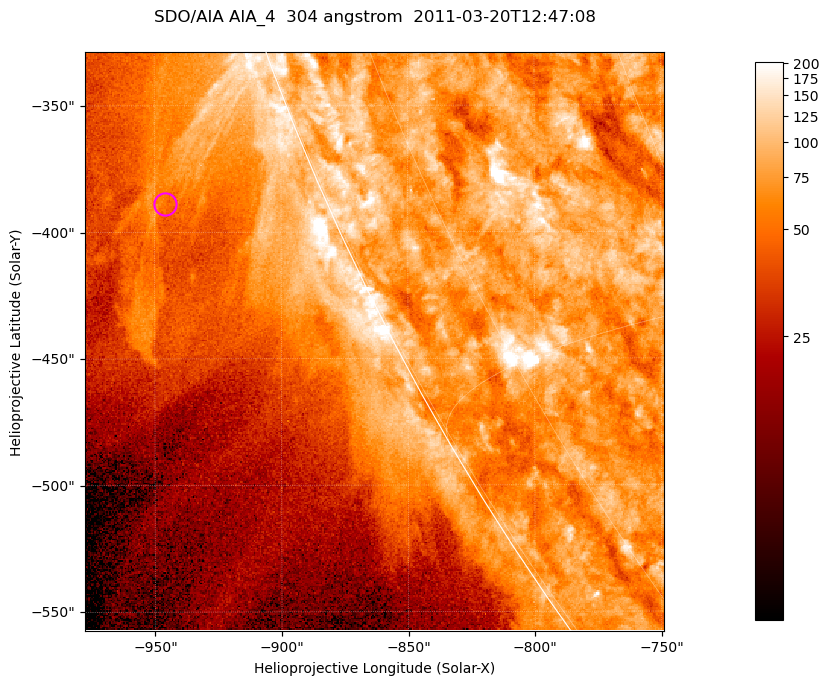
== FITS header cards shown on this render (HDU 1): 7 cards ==
TELESCOP= 'SDO/AIA '           / For AIA: SDO/AIA
INSTRUME= 'AIA_4   '           / For AIA: AIA_ATA1, AIA_ATA2, AIA_ATA3 or AIA_AT
WAVELNTH=                  304 / [angstrom] Wavelength
WAVEUNIT= 'angstrom'           / Wavelength unit: angstrom
DATE-OBS= '2011-03-20T12:47:08.123' / [ISO] Date when observation started; ISO 8
CTYPE1  = 'HPLN-TAN'           / CTYPE1; Typically HPLN
CTYPE2  = 'HPLT-TAN'           / CTYPE2; Typically HPLT

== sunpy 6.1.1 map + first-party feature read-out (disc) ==
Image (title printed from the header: SDO/AIA AIA_4  304 angstrom  2011-03-20T12:47:08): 381 x 381 px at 0.6 arcsec/px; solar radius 964 arcsec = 1606 px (partial field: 0.8% of the solar disc is inside the frame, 45% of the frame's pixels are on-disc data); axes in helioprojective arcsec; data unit not stated in the header (colour bar unlabelled)
Orientation: roll -0.132 deg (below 1 deg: not rotated)
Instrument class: DISC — disc imager (sunpy class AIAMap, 304 A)
Bright regions (active regions / flare kernels): reference = the on-disc median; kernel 3 px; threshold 5 sigma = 112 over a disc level ~74.7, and >= 1.15x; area >= 145 px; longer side >= 5 px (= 3 arcsec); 0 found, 0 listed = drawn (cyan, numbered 1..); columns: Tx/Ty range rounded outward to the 2 arcsec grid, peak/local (2 s.f.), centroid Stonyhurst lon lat
Off-limb structures (1.02-1.3 R_sun): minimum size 72 px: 6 found; the strongest spans PA ~110..115 deg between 1.02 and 1.12 R_sun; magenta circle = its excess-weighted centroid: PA ~110 deg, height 1.06 R_sun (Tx ~-946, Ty ~-388 arcsec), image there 1.5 x the reference